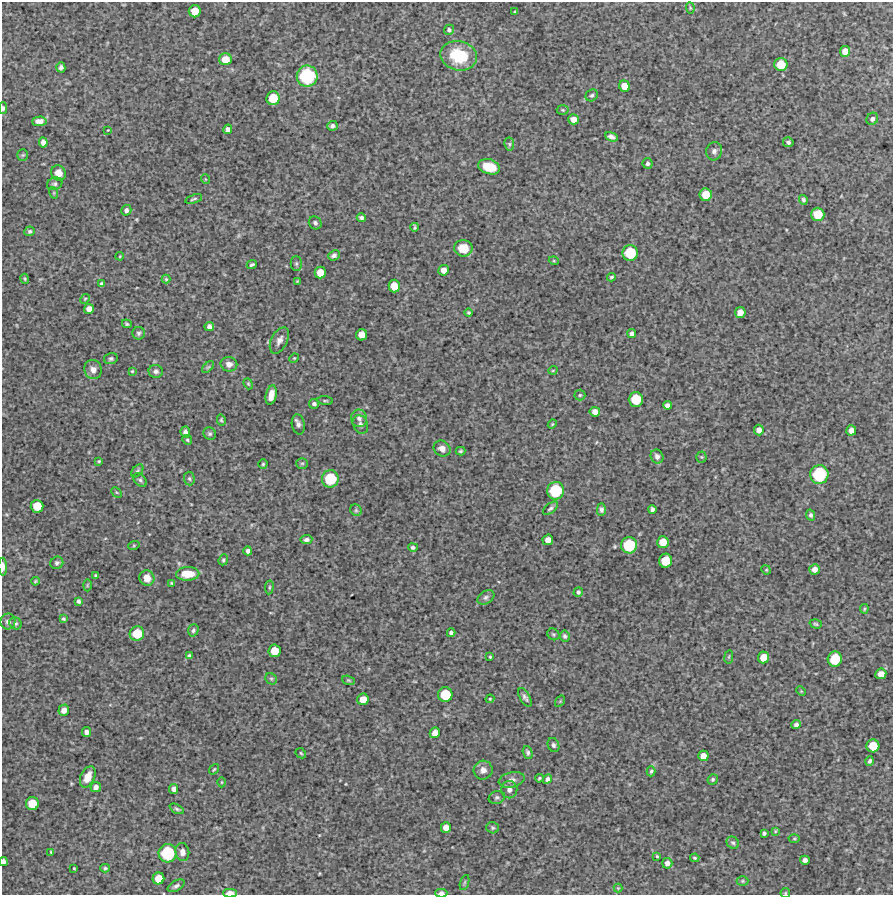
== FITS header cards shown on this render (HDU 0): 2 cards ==
NAXIS1  =                  891 /Length X axis
NAXIS2  =                  893 /Length Y axis

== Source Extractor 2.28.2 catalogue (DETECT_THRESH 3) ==
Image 891 x 893 px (HDU 0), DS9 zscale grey, 1 PNG px = 1 image px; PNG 895 x 897 px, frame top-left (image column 1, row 893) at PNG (2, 2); each listed source drawn as its Kron ellipse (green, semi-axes under 4 px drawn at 4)
Background 4680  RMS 230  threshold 701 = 3 sigma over >= 5 px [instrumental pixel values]
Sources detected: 210; all 210 listed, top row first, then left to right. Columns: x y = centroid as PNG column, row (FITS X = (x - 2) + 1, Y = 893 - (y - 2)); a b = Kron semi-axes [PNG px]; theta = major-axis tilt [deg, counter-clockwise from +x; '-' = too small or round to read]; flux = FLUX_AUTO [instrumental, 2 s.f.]
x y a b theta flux
690 8 5 4 - 1.6e+04
195 11 6 6 - 2.1e+05
515 12 3 3 - 1.6e+04
449 30 5 5 - 3.3e+04
845 51 5 5 - 1.2e+05
459 56 18 14 -12 7.2e+05
225 59 6 6 - 1.9e+05
781 64 6 6 - 3.0e+05
61 67 5 4 - 4.1e+04
307 76 10 10 - 1.2e+06
624 86 6 5 - 1.7e+05
592 95 6 5 - 3.1e+04
273 98 7 6 - 3.5e+05
3 108 5 3 - 3.7e+04
563 110 6 5 - 2.3e+04
573 119 5 5 - 1.1e+05
872 119 6 5 - 5.2e+04
39 121 7 5 2 9.9e+04
332 126 5 4 - 3.8e+04
228 129 5 4 - 5.6e+04
108 130 3 3 - 1.1e+04
611 137 7 4 -22 6.5e+04
43 142 5 4 - 7.1e+04
788 142 5 5 - 4.1e+04
509 144 6 5 - 2.4e+04
714 151 9 8 - 6.0e+04
23 155 5 5 - 2.1e+04
647 163 5 5 - 3.6e+04
489 167 11 7 -16 3.4e+05
58 173 8 7 - 1.3e+05
205 179 5 3 - 1.2e+04
55 184 8 6 21 3.7e+04
54 193 6 4 -72 1.5e+04
706 195 6 6 - 2.6e+05
194 199 9 3 16 2.5e+04
803 200 5 4 - 3.3e+04
126 210 5 5 - 4.8e+04
818 214 7 6 - 3.2e+05
361 218 4 4 - 3.8e+04
315 223 7 6 - 4.3e+04
415 227 4 3 - 2.4e+04
29 231 5 4 - 3.0e+04
463 248 9 8 - 2.4e+05
630 253 8 7 - 5.3e+05
334 255 6 5 - 4.8e+04
120 256 4 3 - 1.3e+04
554 261 5 3 - 1.5e+04
296 264 7 5 -89 3.0e+04
252 265 5 3 - 2.9e+04
444 270 5 5 - 1.2e+05
320 273 6 6 - 1.9e+05
611 277 4 3 - 2.3e+04
25 279 5 3 - 1.8e+04
166 279 4 4 - 1.7e+04
297 281 3 2 - 1.4e+04
101 284 4 3 - 3.3e+04
394 286 6 5 - 2.0e+05
85 299 5 4 - 1.7e+04
89 309 5 5 - 1.0e+05
740 312 5 5 - 1.2e+05
469 313 4 4 - 2.2e+04
127 324 5 3 - 2.4e+04
209 326 5 4 - 5.9e+04
139 333 6 6 - 3.5e+04
632 334 4 4 - 4.8e+04
362 335 5 5 - 1.7e+05
279 340 14 8 62 9.1e+04
294 358 5 4 - 1.8e+04
111 359 7 5 15 3.0e+04
229 364 8 7 - 7.8e+04
208 367 7 4 43 2.4e+04
93 369 10 8 -70 9.6e+04
553 370 4 3 - 1.3e+04
132 371 3 3 - 1.6e+04
156 371 7 6 - 5.0e+04
248 384 6 4 -68 1.9e+04
271 395 10 5 77 1.5e+05
580 395 5 5 - 2.4e+04
636 399 7 7 - 4.3e+05
325 400 8 3 -4 2.0e+04
314 404 5 4 - 3.7e+04
667 405 4 4 - 5.1e+04
595 412 5 5 - 9.4e+04
359 418 9 8 - 6.3e+04
221 420 5 4 - 2.3e+04
298 424 10 6 -79 5.6e+04
360 424 9 7 -65 5.5e+04
552 424 4 4 - 1.7e+04
759 430 5 5 - 8.1e+04
851 430 5 5 - 9.7e+04
185 432 6 4 -84 5.7e+04
210 434 6 6 - 3.2e+04
187 440 5 4 - 2.1e+04
442 449 9 7 -32 9.1e+04
460 451 5 3 - 2.5e+04
657 456 7 6 - 5.7e+04
701 457 5 5 - 2.2e+04
99 461 4 4 - 1.9e+04
302 463 6 5 - 2.5e+04
263 464 4 4 - 2.0e+04
137 471 7 4 49 2.8e+04
819 474 9 9 - 8.9e+05
189 479 7 5 -86 2.8e+04
330 479 8 8 - 6.0e+05
140 480 8 5 -47 3.3e+04
555 491 9 8 - 7.1e+05
117 492 6 4 -45 1.8e+04
37 506 6 6 - 2.8e+05
550 508 9 4 39 3.9e+04
652 509 4 4 - 4.8e+04
356 510 6 5 - 2.7e+04
601 510 6 4 90 4.2e+04
811 515 5 4 - 3.6e+04
306 540 6 4 7 4.4e+04
548 540 5 5 - 1.2e+05
663 542 6 5 - 1.9e+05
134 545 6 3 19 1.9e+04
629 545 8 8 - 6.4e+05
413 547 5 4 - 3.1e+04
248 551 4 4 - 4.5e+04
223 560 5 4 - 2.5e+04
665 561 7 6 - 3.2e+05
57 563 7 6 - 3.8e+04
3 567 9 4 -88 8.1e+04
814 569 5 5 - 8.8e+04
766 570 5 4 - 1.8e+04
188 574 11 7 2 2.9e+05
95 575 4 4 - 2.0e+04
147 578 8 7 - 1.5e+05
35 581 4 3 - 1.5e+04
172 583 3 3 - 1.9e+04
87 585 6 4 89 1.8e+04
269 587 7 3 82 2.2e+04
578 592 5 4 - 3.7e+04
486 597 9 6 32 4.6e+04
79 601 4 3 - 3.2e+04
864 609 4 4 - 1.9e+04
64 619 4 3 - 2.2e+04
8 622 8 7 - 5.9e+04
15 623 6 5 - 2.9e+04
816 624 6 4 -17 2.4e+04
193 630 6 5 - 3.4e+04
137 633 7 7 - 3.8e+05
451 633 4 4 - 3.9e+04
553 634 6 5 - 2.6e+04
565 636 5 5 - 3.3e+04
274 651 6 6 - 2.6e+05
189 656 4 4 - 3.2e+04
490 657 3 2 - 1.4e+04
729 657 7 3 81 1.7e+04
763 657 6 5 - 2.1e+05
835 659 8 7 - 4.5e+05
881 674 5 5 - 1.4e+05
271 679 6 5 - 2.5e+04
349 680 6 4 -19 2.1e+04
801 691 5 4 - 1.5e+04
445 695 7 7 - 4.5e+05
525 697 10 5 -59 5.0e+04
363 699 6 5 - 1.8e+05
490 699 4 4 - 1.6e+04
560 701 6 4 56 1.6e+04
64 710 5 5 - 1.0e+05
796 725 4 3 - 3.5e+04
86 732 5 4 - 5.8e+04
435 733 5 5 - 1.1e+05
553 745 7 5 -68 3.8e+04
873 746 6 6 - 3.1e+05
528 752 7 4 -74 3.6e+04
301 753 6 4 -46 2.1e+04
703 756 5 5 - 1.2e+05
870 761 4 4 - 3.1e+04
214 769 6 3 53 1.8e+04
483 770 9 9 - 1.0e+05
651 771 5 4 - 2.3e+04
88 777 11 7 65 1.9e+05
539 778 4 3 - 2.2e+04
547 779 5 4 - 4.9e+04
713 779 5 5 - 2.8e+04
512 780 13 7 13 7.9e+04
222 782 5 3 - 1.4e+04
96 787 5 5 - 7.1e+04
174 789 5 4 - 7.2e+04
509 790 8 8 - 6.9e+04
497 797 8 6 20 4.1e+04
32 803 6 6 - 3.0e+05
177 809 8 4 -27 2.8e+04
446 827 5 5 - 1.1e+05
493 828 6 5 - 2.7e+04
775 831 4 4 - 1.6e+04
764 833 4 3 - 3.0e+04
794 839 5 3 - 1.5e+04
733 843 6 5 - 3.3e+04
51 852 4 3 - 1.4e+04
182 852 9 7 -82 7.2e+04
168 853 9 9 - 8.4e+05
657 856 3 2 - 1.7e+04
695 858 4 3 - 2.1e+04
805 860 5 4 - 5.2e+04
3 861 4 3 - 4.9e+04
667 863 5 5 - 7.3e+04
74 868 3 2 - 1.5e+04
105 868 5 4 - 2.2e+04
158 879 6 5 - 2.2e+05
742 881 6 5 - 2.7e+04
465 882 8 3 71 2.3e+04
176 886 9 5 30 4.2e+04
618 888 4 4 - 1.6e+04
230 893 7 3 1 1.3e+05
441 893 6 4 1 6.9e+04
785 893 5 4 - 1.7e+04
At the frame edge (FLAGS 8, measured only in part): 6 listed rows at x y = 3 108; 3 567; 3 861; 230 893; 441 893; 785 893